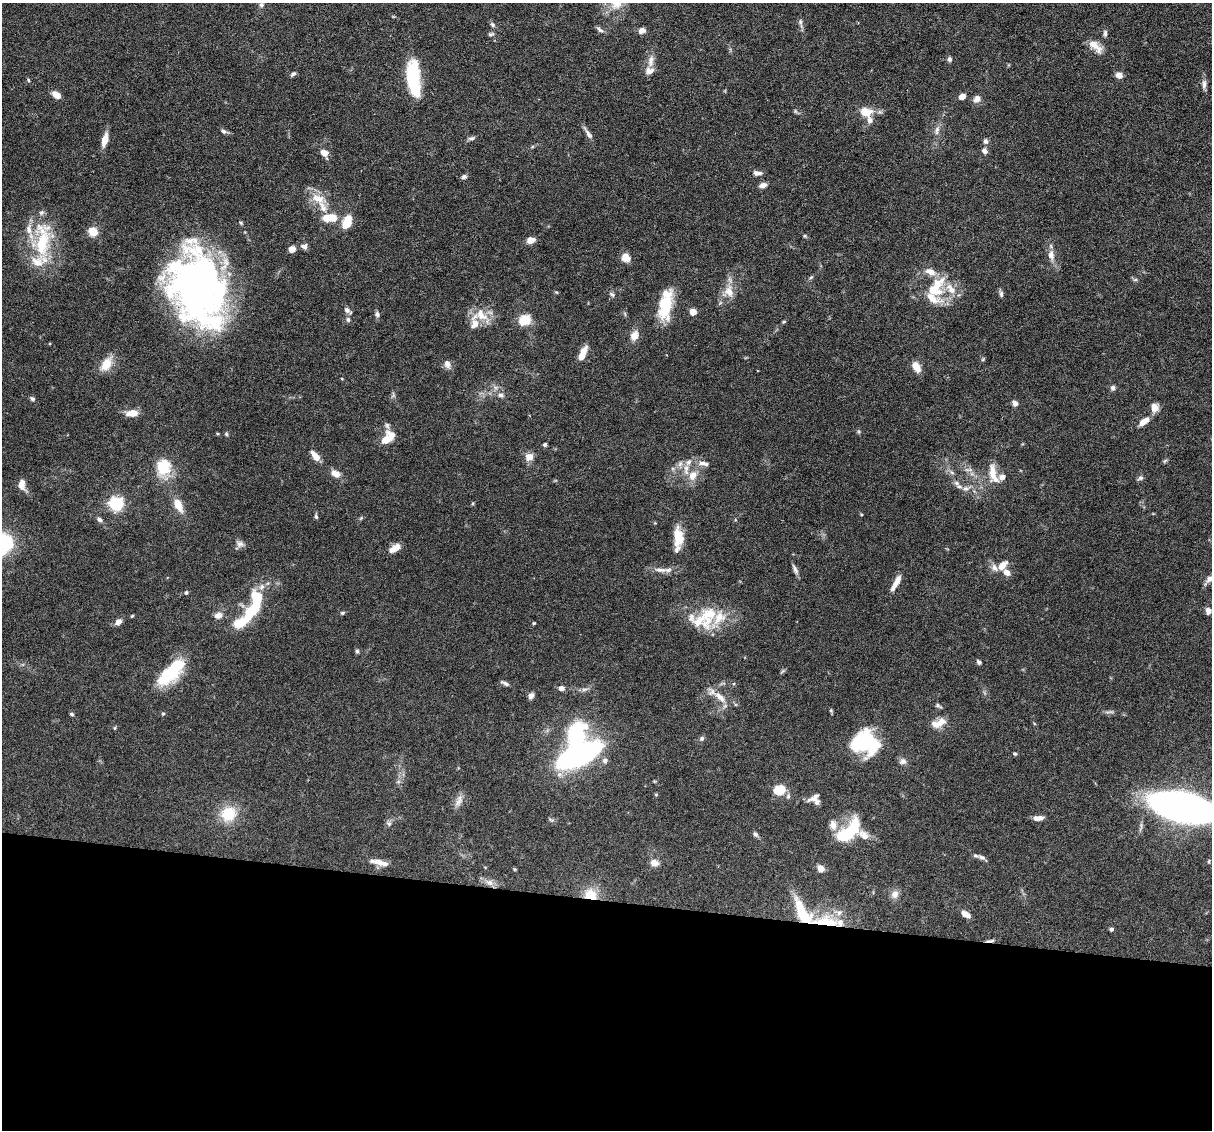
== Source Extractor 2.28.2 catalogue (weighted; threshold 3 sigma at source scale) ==
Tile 14 of 4 x 4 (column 2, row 4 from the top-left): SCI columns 1211-2420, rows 232-1359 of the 4839 x 4859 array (HDU 1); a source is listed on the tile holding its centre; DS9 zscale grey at full resolution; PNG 1214 x 1132 px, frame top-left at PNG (2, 3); no overlay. Shown black and unused: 20% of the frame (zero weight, under 3 of 6 exposures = <1% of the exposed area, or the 3 px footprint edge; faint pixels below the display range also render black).
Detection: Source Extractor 2.28.2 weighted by HDU 2 'WHT'; one run over the whole footprint, this tile lists its part. Background 0.0627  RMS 0.003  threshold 0.0122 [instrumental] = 3 sigma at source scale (4.09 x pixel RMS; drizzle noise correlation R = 1.36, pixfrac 0.8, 0.05/0.05 arcsec/px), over >= 5 px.
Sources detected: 201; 1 too faint to see at this stretch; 7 inside a brighter object's white glare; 1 cosmic-ray / hot-pixel residue — not listed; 32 inside a brighter listed object's ellipse — not listed separately; the other 160 listed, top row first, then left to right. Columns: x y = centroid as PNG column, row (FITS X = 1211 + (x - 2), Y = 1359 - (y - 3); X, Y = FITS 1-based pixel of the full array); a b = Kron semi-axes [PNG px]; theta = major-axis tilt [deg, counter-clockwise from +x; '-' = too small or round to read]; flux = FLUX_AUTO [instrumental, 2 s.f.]
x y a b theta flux
261 5 7 6 - 0.8
800 22 13 5 -80 0.85
492 25 6 6 - 0.55
600 30 10 5 -34 0.79
642 31 7 6 - 1.6
1105 33 10 5 90 0.68
491 34 9 3 5 0.48
1095 46 23 10 -47 3.1
949 59 7 5 -89 0.63
651 61 16 7 81 2.1
414 72 24 15 -85 12
293 74 8 5 36 0.61
1119 75 7 6 - 1.7
28 80 5 3 - 0.29
1204 84 14 6 90 1.1
56 95 9 6 -33 2.5
962 96 7 5 31 1.8
977 99 9 8 - 1.4
795 111 7 4 -71 0.38
866 112 15 11 -14 4.3
937 130 13 6 75 1.3
223 131 8 6 -31 0.67
588 133 18 5 -57 1.2
471 138 11 4 1 0.63
105 140 13 6 76 3.3
986 141 8 6 -87 0.84
985 151 7 5 -43 1
324 153 8 7 - 2.1
757 173 10 6 -3 1.3
464 177 7 6 - 0.66
763 185 10 6 12 1.3
318 199 20 11 -28 4.5
328 218 15 10 11 4.5
347 221 12 7 70 6.5
93 232 5 5 - 14
805 236 5 4 - 0.33
43 240 54 19 87 16
531 240 7 5 18 2.9
304 246 9 7 -19 1
292 249 7 6 - 1.9
1051 255 15 8 -80 2.1
625 257 9 8 - 3
811 277 7 4 30 0.48
1135 280 6 4 19 0.38
937 285 27 14 51 7.2
196 287 80 49 -73 120
729 291 17 12 -76 3.5
556 292 5 4 - 0.3
612 294 8 5 -38 0.63
1001 294 9 5 -83 0.68
665 306 34 14 77 11
347 310 10 6 -40 1.1
693 312 4 4 - 5.2
377 314 8 6 -81 0.75
481 315 21 14 -45 5
348 319 7 6 - 0.65
525 320 9 8 - 7.8
784 322 6 4 20 0.32
634 336 10 8 67 2.7
583 352 16 6 67 2.7
983 359 5 4 - 0.33
107 364 15 9 57 4.9
447 364 10 7 -71 1.5
916 367 11 7 -56 3.3
342 379 4 3 - 0.2
1113 388 6 6 - 0.82
393 395 8 5 90 0.59
501 395 8 6 -2 0.77
32 399 6 6 - 0.57
1015 403 7 6 - 0.98
1155 408 11 9 -89 2
132 413 12 7 6 3.2
1144 422 13 6 36 2.5
226 434 6 4 -49 0.38
386 440 16 11 64 3.6
545 445 5 4 - 0.52
315 456 13 6 -50 2.7
529 457 10 9 - 2.3
1165 461 8 3 45 0.39
702 463 13 7 -5 1.4
680 464 8 6 45 1
163 467 18 16 84 8.5
686 469 18 6 89 2.1
968 470 12 4 0 0.84
335 473 13 8 -32 2.1
952 473 6 4 -3 0.53
993 474 25 9 -78 4
693 476 12 9 47 3
1140 478 8 6 23 0.68
956 483 8 6 -42 0.84
22 484 12 7 -88 2.4
966 488 8 7 - 1
116 504 6 6 - 60
178 505 15 8 -64 3.8
316 516 7 4 -81 0.5
361 518 6 4 47 0.35
99 519 7 5 -35 0.72
677 537 23 10 87 4.9
240 544 11 8 -19 1.1
395 548 13 6 33 2.8
1002 565 13 7 44 2.6
795 569 14 5 -66 0.98
660 570 20 6 1 2
1007 572 8 6 -42 1.8
1210 579 11 8 39 1.6
896 583 22 6 60 2.7
262 587 10 7 62 1.2
186 592 5 4 - 0.37
252 610 24 12 45 8.9
1208 611 7 6 - 1.6
342 613 5 4 - 0.42
709 614 30 23 80 9.9
218 615 10 7 16 1.6
132 616 5 3 - 0.26
118 622 9 7 39 1.2
534 623 4 3 - 0.31
357 651 6 4 -89 0.49
979 662 6 5 - 0.61
782 671 8 3 45 0.38
170 673 35 14 47 14
505 683 11 4 -25 0.78
561 688 6 6 - 1.4
531 696 8 6 63 0.99
720 697 21 8 -44 3.2
938 706 8 4 -28 0.55
831 710 5 5 - 0.33
72 714 5 4 - 0.4
163 714 5 4 - 0.36
939 723 18 9 37 3
115 728 5 4 - 0.3
576 735 24 17 69 22
702 738 7 6 - 0.57
865 742 28 23 -22 21
1015 754 5 4 - 0.35
578 755 34 13 25 82
605 760 8 7 - 0.96
903 761 9 8 - 1.2
779 790 8 7 - 9.3
656 795 5 3 - 0.25
814 798 16 6 28 1.4
458 802 16 8 46 1.7
1184 807 41 19 -17 180
228 814 17 15 32 8.3
1038 818 11 5 3 1.7
389 824 6 6 - 0.61
833 825 14 9 -82 2.1
848 832 31 13 43 16
755 834 7 5 -48 0.72
864 835 16 9 -39 2.5
982 857 14 5 -32 1.1
379 862 14 8 -20 2
654 863 11 9 -19 1.8
821 868 7 6 - 2.2
514 869 5 4 - 0.29
490 883 11 8 -13 1.6
895 894 10 9 - 1.8
591 895 14 11 -25 6
966 914 11 6 -32 1.9
825 922 42 14 -4 11
1111 929 5 4 - 0.61
Overlapping masked pixels (flux is a lower limit): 2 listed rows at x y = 591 895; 825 922
Isophote crosses this tile's border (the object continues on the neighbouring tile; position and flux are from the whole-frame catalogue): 3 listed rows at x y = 43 240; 1210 579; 1184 807